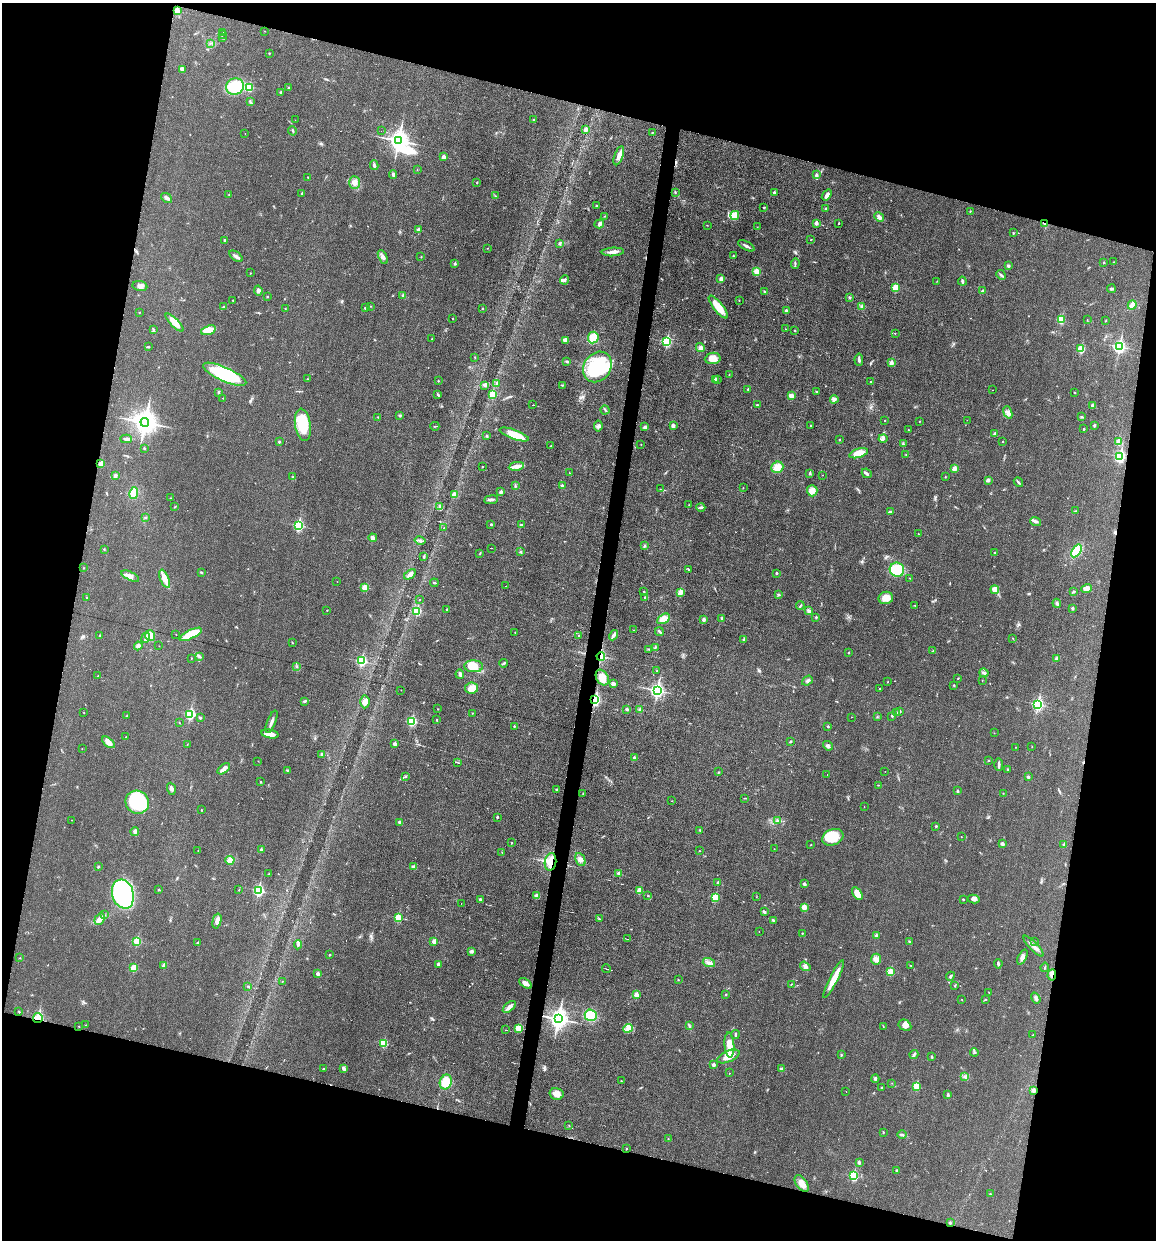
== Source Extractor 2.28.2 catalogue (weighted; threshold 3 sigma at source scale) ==
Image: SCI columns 117-4730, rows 2-4950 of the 4970 x 4950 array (HDU 1 of 3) = the unmasked area's bounding box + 8 px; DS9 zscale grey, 4 x 4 block average (1 PNG px = mean of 4 x 4 image px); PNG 1158 x 1242 px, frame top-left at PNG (2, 3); each listed source drawn as its Kron ellipse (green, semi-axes under 4 px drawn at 4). Shown black and unused: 29% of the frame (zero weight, under 3 of 6 exposures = <1% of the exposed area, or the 3 px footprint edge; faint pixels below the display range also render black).
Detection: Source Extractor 2.28.2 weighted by HDU 2 'WHT'. Background 0.0336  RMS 0.004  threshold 0.0165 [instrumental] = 3 sigma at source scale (4.09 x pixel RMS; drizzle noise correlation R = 1.36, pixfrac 0.8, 0.05/0.05 arcsec/px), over >= 5 px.
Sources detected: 549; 3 inside a brighter object's white glare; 5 cosmic-ray / hot-pixel residue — neither listed nor drawn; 5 coinciding with a brighter row at this scale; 14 inside a brighter listed object's ellipse — not listed separately; of the other 522, all 500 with FLUX_AUTO >= 0.468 (the completeness limit of this list) listed and drawn (22 fainter detections not listed), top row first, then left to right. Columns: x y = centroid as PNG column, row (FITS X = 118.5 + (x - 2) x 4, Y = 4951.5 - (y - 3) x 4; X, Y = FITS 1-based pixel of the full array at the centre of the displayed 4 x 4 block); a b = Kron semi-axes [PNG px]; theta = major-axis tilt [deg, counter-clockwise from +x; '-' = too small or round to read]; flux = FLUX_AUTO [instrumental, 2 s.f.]
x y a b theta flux
177 11 2 2 - 61
265 31 2 2 - 0.51
223 32 2 2 - 1.4
222 35 2 2 - 1
223 38 3 2 - 1.6
211 43 2 2 - 1.2
269 53 2 2 - 2.3
182 69 3 3 - 7.4
235 86 9 8 - 79
249 87 2 2 - 100
288 88 2 2 - 5.6
281 92 2 2 - 2.9
250 102 3 2 - 2.3
295 120 2 2 - 7.3
533 120 2 2 - 3
586 129 2 2 - 23
292 131 5 2 - 2.3
381 131 2 2 - 4.4
652 132 2 2 - 1
245 133 2 2 - 0.59
398 140 4 3 - 1400
619 156 10 4 70 14
443 157 2 2 - 22
374 165 5 2 - 3.6
417 169 2 2 - 0.48
393 175 4 2 - 4
816 175 4 3 - 4
308 177 2 2 - 1
354 182 6 5 - 13
477 183 2 2 - 2.4
302 193 3 2 - 1.8
675 193 2 2 - 1.7
774 193 2 2 - 9.5
229 195 2 2 - 1.8
827 195 6 3 53 7.3
496 196 2 2 - 1
167 198 6 3 -38 5.4
597 206 3 2 - 3.3
764 207 2 2 - 3
825 209 2 2 - 6.3
970 211 3 2 - 1
735 215 4 4 - 33
605 216 2 2 - 1.1
879 217 5 4 - 7.3
816 223 2 2 - 17
839 223 2 2 - 3.8
1044 223 3 2 - 1.6
599 224 5 3 - 4.8
707 225 2 2 - 0.6
757 227 2 2 - 0.76
418 230 2 2 - 12
1013 233 2 2 - 1.9
225 240 3 3 - 3
810 240 2 2 - 0.78
560 244 4 2 - 2.1
746 246 9 2 -29 6.7
488 248 2 2 - 0.88
613 252 11 3 4 11
236 256 7 3 -35 6.6
733 256 2 2 - 1.3
383 257 7 3 -63 6.6
421 257 2 2 - 0.88
1113 262 2 2 - 2
1103 263 2 2 - 2.6
455 264 2 2 - 8.3
795 264 5 2 - 2.6
1008 266 3 2 - 4.3
756 271 2 2 - 60
250 273 2 2 - 0.61
1001 275 5 2 - 3.3
721 279 2 2 - 18
564 280 4 3 - 3.9
937 281 2 2 - 0.68
962 281 4 2 - 4.7
140 286 7 5 -9 8.9
896 288 2 2 - 80
1111 289 4 2 - 3.8
258 290 5 3 - 6
982 291 2 2 - 7.7
765 292 3 2 - 2.2
403 295 3 2 - 2.2
267 297 2 2 - 1.5
849 298 3 2 - 2.5
233 300 2 2 - 3
739 300 2 2 - 1.7
1132 305 5 3 - 18
371 306 2 2 - 0.66
862 306 4 2 - 3.4
224 307 3 2 - 1.7
718 307 14 4 -51 41
285 308 2 2 - 1.8
365 308 2 2 - 10
482 308 2 2 - 1.3
786 310 2 2 - 8
139 312 2 2 - 2.3
452 318 2 2 - 1.3
1061 320 2 2 - 100
1087 320 2 2 - 0.87
1106 321 2 2 - 1.1
174 322 12 4 -45 24
153 329 3 2 - 1.9
785 329 2 2 - 0.78
208 330 7 4 18 32
795 330 2 2 - 1.7
895 333 2 2 - 0.87
593 338 6 5 - 38
432 339 2 2 - 1.1
565 340 4 3 - 11
667 341 3 2 - 220
149 347 2 2 - 1.3
1119 347 3 2 - 480
700 348 4 4 - 6
1081 349 2 2 - 96
475 357 2 2 - 1.1
713 358 8 5 7 21
859 360 6 2 -85 4.2
567 362 3 3 - 2.9
891 363 2 2 - 29
597 367 16 13 55 140
225 374 23 7 -24 170
729 374 2 2 - 1.1
308 379 2 2 - 0.69
715 379 3 2 - 2.6
718 379 2 2 - 1.2
438 381 2 2 - 2.6
870 381 2 2 - 1
497 383 2 2 - 5.5
485 385 4 3 - 4.4
562 385 2 2 - 1.1
748 389 2 2 - 3.7
993 390 2 2 - 0.6
218 392 2 2 - 7.1
817 392 3 2 - 1.7
1075 393 2 2 - 1.3
493 394 2 2 - 72
438 395 3 2 - 3.2
791 396 4 3 - 20
223 398 2 2 - 0.86
834 399 4 3 - 4.9
532 405 2 2 - 3.8
757 405 2 2 - 2.8
1093 405 3 2 - 3.1
605 410 4 2 - 2.7
1008 412 6 3 -68 7.1
400 415 3 2 - 2.7
378 417 2 2 - 0.86
1081 417 2 2 - 2
884 420 2 2 - 1.4
967 420 2 2 - 0.52
919 421 2 2 - 0.72
145 422 4 4 - 2300
303 425 16 8 -82 74
810 425 2 2 - 1.1
1094 425 2 2 - 3.6
435 426 4 2 - 1.7
598 426 5 3 - 5.4
673 426 3 3 - 6.2
645 427 3 2 - 6.2
1084 429 3 2 - 1.9
908 430 2 2 - 0.72
995 433 4 2 - 4.3
514 434 15 5 -19 44
487 436 4 2 - 1.8
126 439 6 3 -1 5.9
883 439 4 3 - 4.9
839 440 2 2 - 3.6
279 442 2 2 - 5
1003 442 2 2 - 1.6
1119 442 2 2 - 53
641 444 2 2 - 0.74
903 444 3 2 - 2
551 446 2 2 - 1.8
144 448 2 2 - 5.1
859 453 9 4 17 34
906 454 2 2 - 1
1120 456 3 2 - 330
101 464 2 2 - 46
516 466 8 4 9 17
483 467 2 2 - 0.74
777 467 6 5 - 25
954 469 2 2 - 39
569 473 2 2 - 0.63
810 473 2 2 - 9.7
867 473 5 3 - 4.1
822 475 2 2 - 0.51
115 476 3 2 - 5.1
945 476 2 2 - 1.1
293 477 2 2 - 1.4
988 480 4 3 - 5.2
1018 482 5 2 - 3.1
515 486 2 2 - 1.6
562 486 3 2 - 5.1
743 488 2 2 - 1
660 489 2 2 - 0.54
812 491 5 5 - 17
501 492 2 2 - 16
134 493 6 4 80 40
454 494 3 3 - 11
170 498 2 2 - 0.79
491 500 7 3 7 5.4
689 505 2 2 - 0.76
440 506 4 3 - 3.8
175 507 2 2 - 0.91
701 507 4 3 - 3.8
1075 511 2 2 - 1.3
890 512 4 3 - 4.8
145 518 2 2 - 1.2
1036 521 5 2 - 4.7
491 524 2 2 - 4
521 525 4 2 - 1.9
298 526 3 2 - 240
444 528 2 2 - 1.2
918 534 2 2 - 1.3
373 538 4 3 - 8.4
420 540 5 2 - 4.7
644 546 3 2 - 3.6
491 548 2 2 - 14
104 549 2 2 - 1.2
1077 551 7 4 56 62
520 552 2 2 - 1.8
994 552 2 2 - 1.2
480 553 3 2 - 1.3
424 557 2 2 - 1.8
84 568 2 2 - 0.71
688 569 3 2 - 1.6
897 570 7 7 - 55
201 572 2 2 - 1.6
776 573 2 2 - 6.1
410 574 6 3 36 8.8
130 576 10 4 -25 14
910 578 2 2 - 0.97
165 579 10 4 -67 23
337 582 2 2 - 0.5
434 583 4 2 - 1.7
505 586 2 2 - 0.5
365 587 2 2 - 50
1087 588 5 4 - 12
995 590 4 3 - 15
644 592 2 2 - 1.2
680 592 2 2 - 51
1073 592 4 2 - 2.8
778 594 4 2 - 2.7
645 597 2 2 - 1.8
87 598 2 2 - 1.6
886 598 7 6 - 23
420 599 2 2 - 0.95
1057 603 4 3 - 4.5
915 605 3 2 - 1.1
800 606 4 2 - 2.1
1072 608 2 2 - 8
447 609 2 2 - 1.5
327 610 2 2 - 1.4
417 611 2 2 - 130
809 611 4 3 - 5.7
816 617 2 2 - 3.9
722 618 3 2 - 2.3
663 619 7 4 29 23
704 619 3 3 - 4.8
633 630 2 2 - 1
659 631 4 2 - 2.8
515 632 2 2 - 1.2
176 634 2 2 - 0.64
191 634 12 4 27 50
150 635 5 5 - 17
614 635 5 2 - 9.3
99 636 3 2 - 2.3
579 636 2 2 - 1.6
146 638 5 3 - 6.6
1013 638 2 2 - 0.91
744 639 4 2 - 1.9
292 642 2 2 - 1.3
138 646 4 4 - 7.1
159 646 2 2 - 0.59
655 647 2 2 - 1.1
649 649 2 2 - 1.4
933 651 2 2 - 1.1
849 652 2 2 - 3
199 656 4 2 - 3
601 656 4 2 - 5.4
191 658 2 2 - 2.1
1057 658 4 3 - 3.4
362 661 2 2 - 210
504 663 4 2 - 2.9
474 666 9 6 -2 37
297 667 2 2 - 0.83
657 671 2 2 - 1.4
984 673 4 3 - 4.4
460 674 4 2 - 6
98 676 2 2 - 0.47
602 677 8 6 -60 24
958 678 2 2 - 0.82
982 680 2 2 - 0.77
807 681 6 2 39 4.1
888 682 2 2 - 0.98
613 684 4 3 - 5
954 685 2 2 - 1.6
472 688 7 5 8 25
880 689 2 2 - 1.2
401 690 2 2 - 0.51
657 690 3 3 - 640
595 700 3 2 - 300
305 701 4 2 - 2.6
365 702 6 4 87 9.4
1038 704 3 2 - 340
438 709 2 2 - 1
627 709 3 2 - 2.8
640 710 3 3 - 4
899 711 2 2 - 9.3
896 712 3 2 - 1.6
84 713 2 2 - 0.64
472 713 2 2 - 1.1
190 714 3 2 - 230
127 716 2 2 - 3.8
892 716 3 2 - 1.8
851 717 2 2 - 0.48
877 717 2 2 - 0.7
200 718 2 2 - 2.1
437 720 2 2 - 1.4
411 721 3 2 - 160
271 722 12 2 68 8.8
179 723 2 2 - 0.68
514 726 2 2 - 2.2
828 726 2 2 - 2.7
994 733 2 2 - 0.8
270 734 9 3 -11 18
126 737 2 2 - 0.65
791 741 3 2 - 2.2
108 742 7 4 -40 16
394 744 2 2 - 18
187 745 3 2 - 0.79
828 746 5 4 - 5.1
1015 747 2 2 - 0.68
1032 747 2 2 - 0.5
82 749 2 2 - 0.7
322 754 3 3 - 3.2
634 757 2 2 - 5.7
988 760 2 2 - 1.1
258 761 2 2 - 0.94
457 762 2 2 - 1.2
999 765 6 3 -88 4.8
224 769 7 3 39 11
287 770 2 2 - 1.4
1008 770 3 2 - 2
885 771 2 2 - 0.57
719 772 2 2 - 1.3
827 775 2 2 - 0.65
406 776 2 2 - 1.6
1028 777 2 2 - 5.9
261 782 2 2 - 1.2
878 785 2 2 - 1.1
171 789 6 3 -72 6.5
557 789 3 2 - 2.4
957 791 2 2 - 6.7
1003 793 2 2 - 0.87
583 794 2 2 - 0.97
744 798 2 2 - 0.64
672 801 2 2 - 0.81
137 802 12 11 - 210
864 807 2 2 - 0.82
201 810 2 2 - 1.1
497 817 2 2 - 5.7
71 820 2 2 - 0.54
777 821 3 2 - 2.7
399 822 2 2 - 8.3
936 826 2 2 - 2.4
700 830 2 2 - 1.2
135 832 4 3 - 6.9
833 837 11 8 21 66
961 837 2 2 - 1.1
511 843 2 2 - 1.1
1002 844 3 2 - 6.8
1064 844 2 2 - 7.3
811 845 2 2 - 1.1
774 849 2 2 - 0.53
261 850 2 2 - 8.9
198 851 2 2 - 1
700 851 2 2 - 0.92
502 852 2 2 - 0.91
580 859 7 4 -65 9.2
230 860 4 4 - 17
550 862 9 5 82 31
98 867 2 2 - 5.4
414 867 4 3 - 7.3
618 873 3 2 - 3.6
269 874 3 2 - 1.1
718 883 2 2 - 9.4
804 884 2 2 - 12
159 890 2 2 - 4.1
239 890 2 2 - 1.7
258 890 3 2 - 270
639 890 2 2 - 42
857 893 7 4 -58 27
123 894 15 10 -74 340
536 896 3 3 - 13
648 896 2 2 - 1.3
715 897 2 2 - 89
756 897 2 2 - 0.62
480 899 3 2 - 3.1
963 899 2 2 - 1.6
974 899 6 3 -12 7.8
461 903 2 2 - 0.99
804 907 2 2 - 50
764 912 4 2 - 3.8
104 915 2 2 - 1.3
398 917 2 2 - 91
100 919 6 5 - 11
599 919 2 2 - 1.3
773 920 3 2 - 2.6
217 921 7 3 75 11
759 932 2 2 - 0.54
802 933 2 2 - 1.2
876 936 2 2 - 9.4
627 939 3 2 - 1.1
137 941 2 2 - 100
434 941 2 2 - 23
1035 941 2 2 - 1.1
909 942 3 2 - 3.1
198 943 2 2 - 6.4
298 945 4 2 - 4.4
1033 946 14 3 -46 15
471 951 4 3 - 4.7
330 955 2 2 - 3.4
1022 957 8 4 65 8.8
20 958 2 2 - 0.67
876 959 5 5 - 8.4
709 963 6 3 -18 7.8
438 964 2 2 - 9.7
998 964 4 2 - 4.6
910 965 2 2 - 1.1
164 966 2 2 - 28
805 966 5 3 - 6.5
1045 967 5 2 - 1.8
133 968 2 2 - 70
606 969 5 2 - 1.5
890 972 2 2 - 84
318 974 2 2 - 15
1052 975 5 2 - 6
950 976 4 2 - 3.5
834 979 21 3 63 33
678 980 2 2 - 1.1
282 981 2 2 - 0.69
526 983 7 4 -36 10
791 984 3 2 - 1.2
248 986 2 2 - 1.6
955 986 3 2 - 1.6
989 992 2 2 - 0.87
636 995 2 2 - 41
726 995 2 2 - 1.6
1036 998 6 3 -55 5.6
962 999 2 2 - 0.79
985 999 3 2 - 1.6
509 1007 8 3 42 11
19 1012 2 2 - 2.2
591 1015 6 5 - 58
38 1018 5 5 - 46
558 1019 4 3 - 1400
86 1025 2 2 - 0.68
905 1025 7 5 -28 14
79 1026 2 2 - 0.85
690 1026 2 2 - 1.6
883 1026 2 2 - 0.98
518 1028 2 2 - 74
628 1028 5 4 - 11
506 1030 3 2 - 2.3
735 1034 4 2 - 3.4
1033 1035 2 2 - 1.3
383 1043 2 2 - 100
729 1045 12 5 -86 28
974 1053 4 2 - 2
841 1055 2 2 - 1.4
914 1055 4 2 - 3.5
728 1056 12 5 23 25
932 1057 3 2 - 2.3
713 1065 2 2 - 16
324 1068 2 2 - 0.81
343 1068 4 2 - 7
781 1069 3 2 - 4.9
730 1073 2 2 - 0.57
965 1077 2 2 - 2.1
875 1078 4 3 - 3.1
621 1081 2 2 - 0.71
446 1082 7 6 - 39
892 1083 2 2 - 0.61
916 1086 2 2 - 75
882 1087 2 2 - 1.2
1033 1090 2 2 - 21
846 1091 2 2 - 0.72
557 1094 7 6 - 16
948 1095 3 3 - 2.6
569 1126 2 2 - 1
883 1132 2 2 - 1.4
902 1135 4 3 - 3.7
668 1139 2 2 - 1.3
626 1148 2 2 - 3.3
859 1162 3 2 - 4.4
897 1171 3 3 - 2.3
853 1176 2 2 - 170
802 1183 9 5 -53 19
990 1194 2 2 - 0.89
950 1223 2 2 - 3.3
Overlapping masked pixels (flux is a lower limit): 8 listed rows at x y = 1044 223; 601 656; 595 700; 550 862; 1052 975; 38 1018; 1033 1090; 950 1223
Diffuse or blended objects may show on this block-average render without a row.